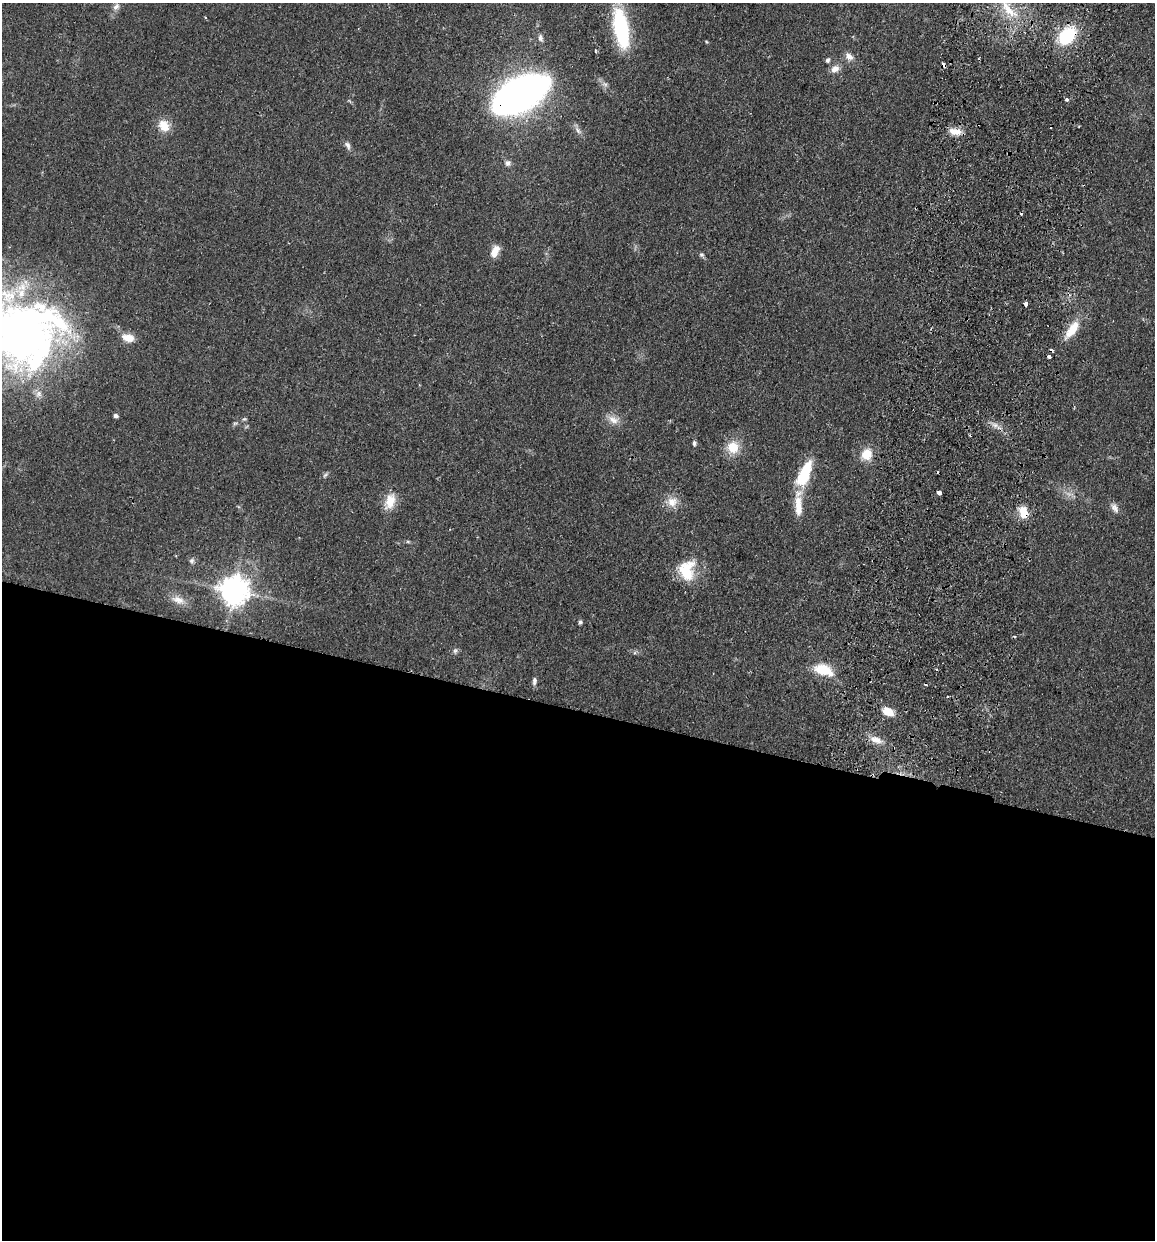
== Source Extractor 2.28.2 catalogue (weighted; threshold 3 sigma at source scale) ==
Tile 14 of 4 x 4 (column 2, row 4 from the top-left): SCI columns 1329-2481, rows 14-1251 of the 5081 x 4981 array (HDU 1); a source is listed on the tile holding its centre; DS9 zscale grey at full resolution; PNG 1157 x 1242 px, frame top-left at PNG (2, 3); no overlay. Shown black and unused: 43% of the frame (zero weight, under 2 of 3 exposures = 3% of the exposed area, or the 3 px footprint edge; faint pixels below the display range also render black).
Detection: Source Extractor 2.28.2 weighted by HDU 2 'WHT'; one run over the whole footprint, this tile lists its part. Background 0.0478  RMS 0.0068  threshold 0.0307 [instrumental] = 3 sigma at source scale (4.5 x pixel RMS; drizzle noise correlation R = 1.50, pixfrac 1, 0.05/0.05 arcsec/px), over >= 5 px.
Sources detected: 54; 6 cosmic-ray / hot-pixel residue — not listed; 1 inside a brighter listed object's ellipse — not listed separately; the other 47 listed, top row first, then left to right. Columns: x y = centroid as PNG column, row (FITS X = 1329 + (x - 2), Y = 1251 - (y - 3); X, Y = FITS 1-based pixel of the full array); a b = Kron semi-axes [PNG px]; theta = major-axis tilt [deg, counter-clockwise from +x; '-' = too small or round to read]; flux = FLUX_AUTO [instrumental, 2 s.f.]
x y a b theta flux
116 7 11 7 47 2.9
1008 9 31 11 -50 17
621 28 36 13 -79 65
1067 35 19 12 45 37
540 38 9 6 -72 2
849 57 11 8 -44 4.3
827 60 6 5 - 1.5
835 69 12 9 31 4.6
519 95 42 19 29 530
1066 99 3 3 - 2.7
164 126 16 13 -59 9.3
578 131 9 6 -63 2.5
955 131 18 9 -11 7
348 145 11 6 -62 2.5
508 163 8 7 - 2.4
495 251 15 8 65 7.1
701 255 6 6 - 1.4
1072 329 25 10 56 14
24 332 88 79 -12 390
128 338 15 9 -11 7.4
1049 357 3 3 - 2.5
115 416 5 4 - 2
613 420 17 9 -29 5.9
235 423 6 4 18 1
995 425 8 6 -89 2.7
694 443 7 4 -89 1.5
733 447 17 16 - 12
867 454 15 14 - 10
804 474 32 13 65 29
325 475 8 4 36 1.3
939 492 4 3 - 21
390 501 22 13 74 11
672 502 15 14 - 7.8
798 505 31 9 -86 12
1115 508 13 8 -55 3.6
1023 512 14 9 -82 10
408 542 6 4 -19 0.89
192 561 7 7 - 1.8
687 570 25 18 81 23
234 591 9 9 - 930
178 600 19 10 -19 6.7
580 622 5 5 - 1.2
455 651 7 5 68 1.5
823 670 21 11 -18 19
534 681 11 5 85 2.1
888 711 10 7 -27 11
876 740 19 8 -21 6.8
Overlapping masked pixels (flux is a lower limit): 3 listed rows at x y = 1067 35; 519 95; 1023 512
Isophote crosses this tile's border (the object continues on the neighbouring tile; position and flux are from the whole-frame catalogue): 2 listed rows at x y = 519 95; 24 332